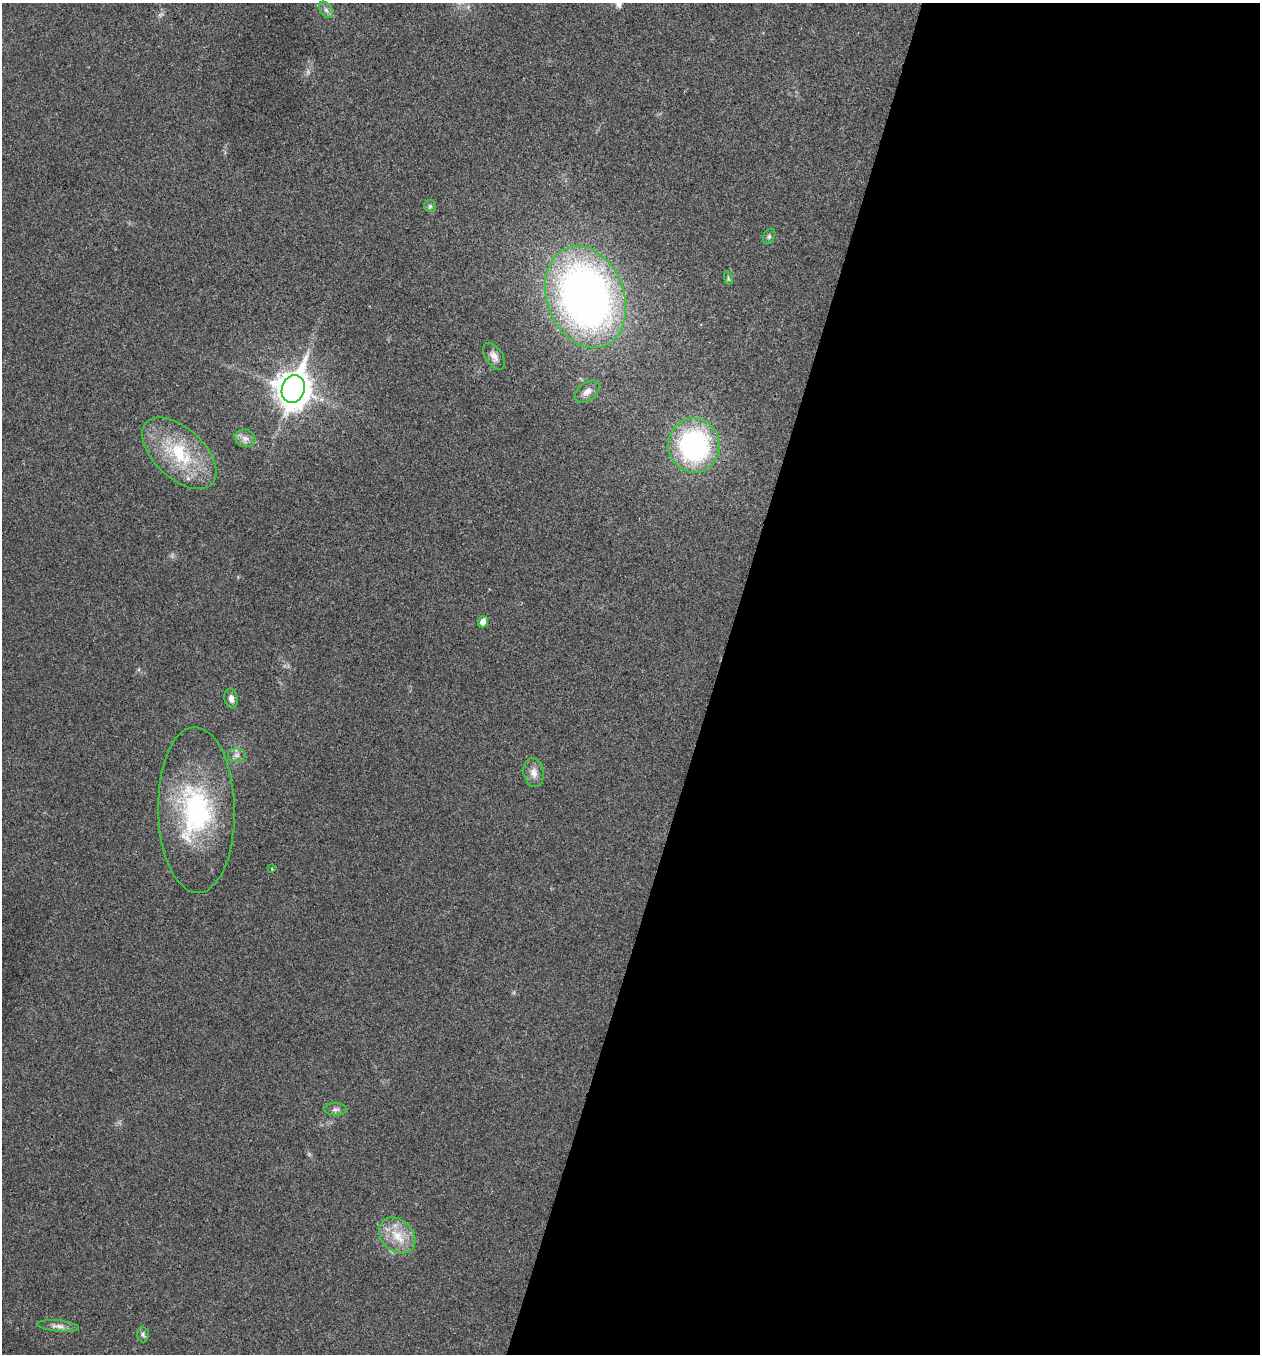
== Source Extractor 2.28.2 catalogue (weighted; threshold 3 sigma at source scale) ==
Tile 12 of 4 x 4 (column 4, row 3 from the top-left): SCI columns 3908-5165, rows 1358-2709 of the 5432 x 5417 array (HDU 1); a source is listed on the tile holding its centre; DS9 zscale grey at full resolution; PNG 1262 x 1356 px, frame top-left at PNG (2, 3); each listed source drawn as its Kron ellipse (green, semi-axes under 4 px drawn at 4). Shown black and unused: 43% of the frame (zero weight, under 3 of 4 exposures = <1% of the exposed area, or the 3 px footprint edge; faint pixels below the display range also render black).
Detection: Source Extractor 2.28.2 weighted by HDU 2 'WHT'; one run over the whole footprint, this tile lists its part. Background 0.0246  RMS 0.0041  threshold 0.0184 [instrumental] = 3 sigma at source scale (4.5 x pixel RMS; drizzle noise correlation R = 1.50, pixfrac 1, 0.05/0.05 arcsec/px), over >= 5 px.
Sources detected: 22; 1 inside a brighter object's white glare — neither listed nor drawn; the other 21 listed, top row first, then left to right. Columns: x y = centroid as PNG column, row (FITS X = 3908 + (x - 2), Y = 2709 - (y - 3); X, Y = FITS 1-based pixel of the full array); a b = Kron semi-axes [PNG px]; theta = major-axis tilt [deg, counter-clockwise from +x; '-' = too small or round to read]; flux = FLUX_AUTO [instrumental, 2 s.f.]
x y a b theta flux
326 10 9 6 -54 1.4
430 206 6 6 - 0.79
769 236 8 5 63 0.96
728 278 7 4 -72 0.62
586 297 52 38 -69 240
494 356 15 8 -57 2.5
293 389 14 11 73 730
587 392 14 9 37 2.7
245 438 10 8 -23 2.3
694 445 27 25 -80 71
179 453 45 25 -43 29
483 622 6 5 - 3.5
231 698 10 6 -81 2.2
237 755 9 7 0 1.6
534 773 14 10 -81 3.4
196 810 83 38 -89 62
272 869 4 2 - 0.28
335 1109 11 6 -2 1.4
397 1235 20 15 -43 9.4
58 1326 21 5 -5 2.4
143 1334 8 6 -87 0.95